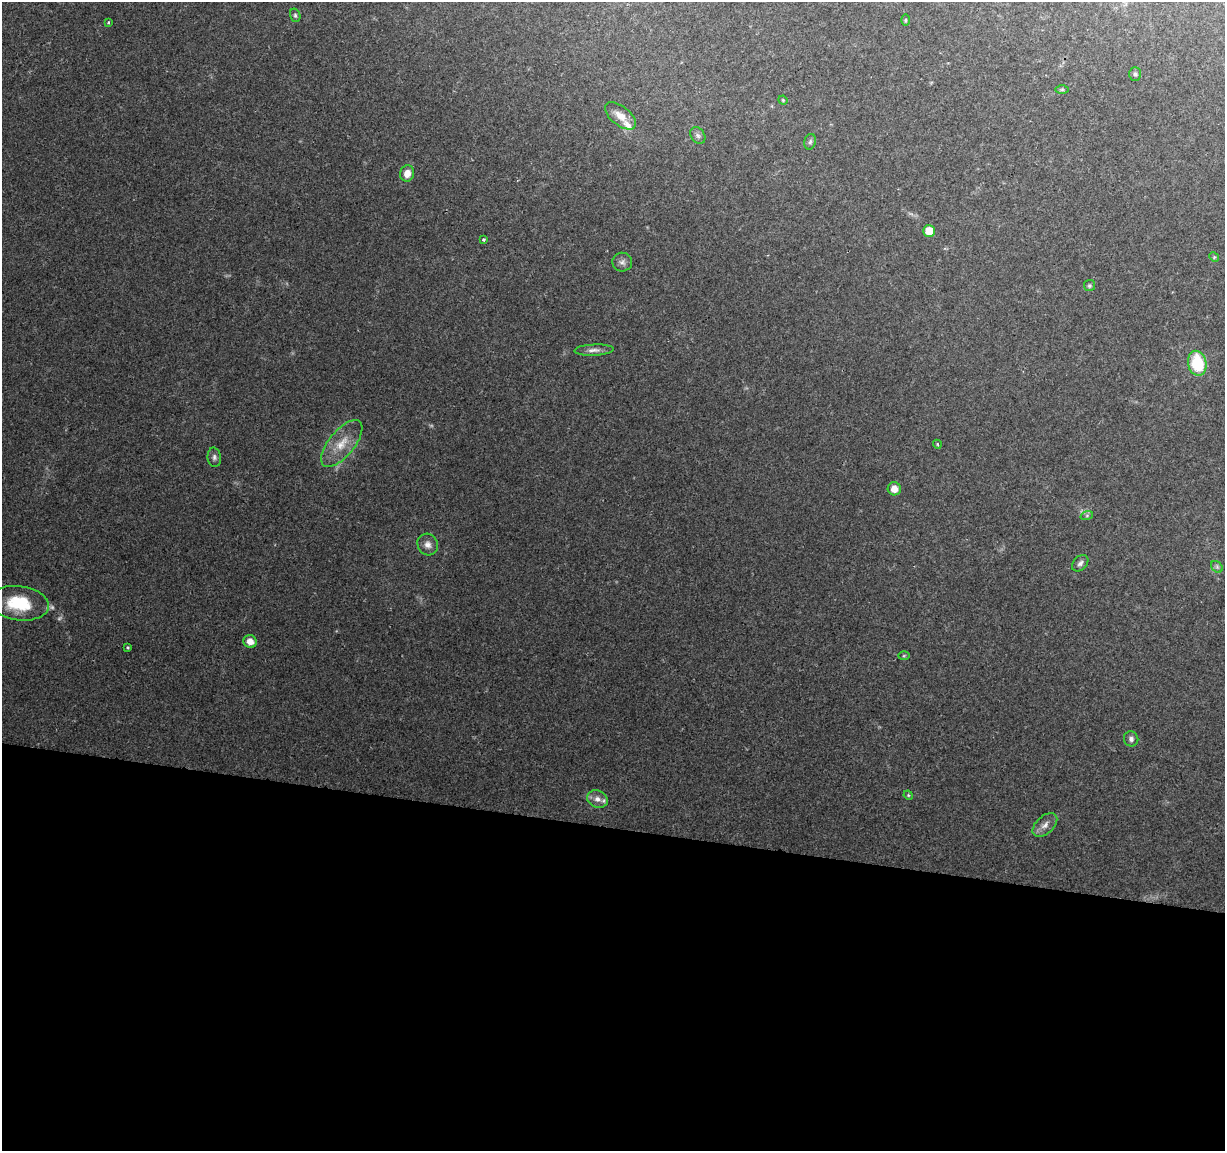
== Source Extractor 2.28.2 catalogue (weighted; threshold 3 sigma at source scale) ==
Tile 14 of 4 x 4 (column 2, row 4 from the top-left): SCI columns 1224-2446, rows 229-1377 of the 4899 x 5108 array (HDU 1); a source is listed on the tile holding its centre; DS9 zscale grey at full resolution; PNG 1227 x 1153 px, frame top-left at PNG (2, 2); each listed source drawn as its Kron ellipse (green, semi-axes under 4 px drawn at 4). Shown black and unused: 28% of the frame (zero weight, under 2 of 3 exposures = <1% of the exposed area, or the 3 px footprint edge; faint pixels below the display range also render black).
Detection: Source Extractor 2.28.2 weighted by HDU 2 'WHT'; one run over the whole footprint, this tile lists its part. Background 0.0968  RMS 0.0061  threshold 0.0276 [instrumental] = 3 sigma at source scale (4.5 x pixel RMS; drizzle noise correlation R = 1.50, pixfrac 1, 0.0396/0.0396 arcsec/px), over >= 5 px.
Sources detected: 36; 2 too faint to see at this stretch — neither listed nor drawn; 1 inside a brighter listed object's ellipse — not listed separately; the other 33 listed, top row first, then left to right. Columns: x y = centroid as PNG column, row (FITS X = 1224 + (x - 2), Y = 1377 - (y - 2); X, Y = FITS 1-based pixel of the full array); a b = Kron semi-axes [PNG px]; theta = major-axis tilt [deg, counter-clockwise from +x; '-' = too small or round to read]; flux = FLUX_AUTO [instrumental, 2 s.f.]
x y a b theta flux
295 15 7 5 -75 1.1
905 20 6 4 89 0.72
108 22 3 2 - 0.79
1135 74 7 5 -88 1.3
1062 89 7 4 0 0.96
783 100 5 4 - 0.71
620 116 18 9 -38 7
698 136 9 7 -57 1.8
810 142 8 5 73 1.5
407 173 8 7 - 5.5
929 231 6 6 - 8.8
483 240 3 3 - 1.1
1214 257 5 4 - 0.73
622 262 10 9 - 2.6
1089 286 5 5 - 1.1
594 350 20 5 3 3.4
1197 363 12 9 -77 28
342 443 28 13 51 13
937 444 5 3 - 0.73
214 457 10 6 -82 1.9
894 489 6 6 - 6.2
1087 515 6 4 19 1
428 544 11 10 - 3.5
1080 563 9 6 46 2.1
1217 567 6 5 - 1.4
19 603 30 17 -7 27
250 641 7 6 - 5.4
128 647 3 3 - 0.62
904 656 6 4 2 0.67
1131 739 8 7 - 2.2
908 795 5 4 - 0.64
597 799 10 8 -22 4.2
1045 825 14 8 42 4.2